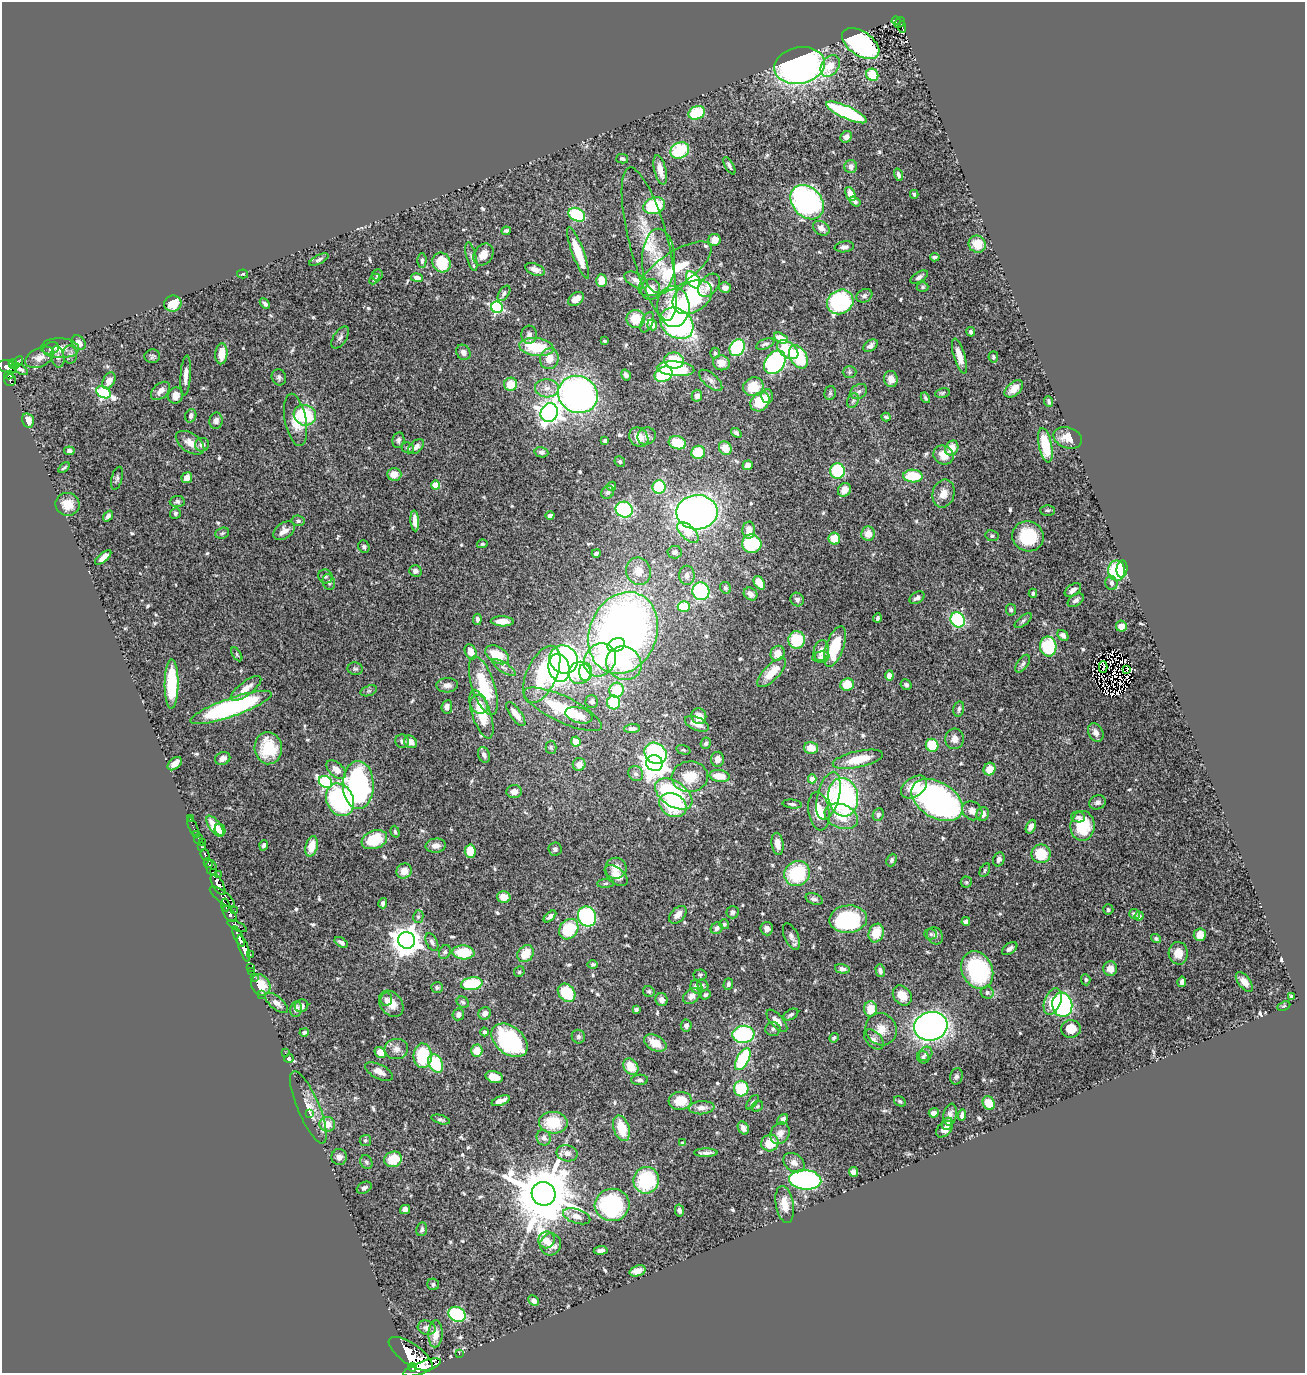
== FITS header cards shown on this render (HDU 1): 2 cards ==
NAXIS1  =                 1303
NAXIS2  =                 1371

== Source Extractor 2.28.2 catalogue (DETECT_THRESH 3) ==
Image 1303 x 1371 px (HDU 1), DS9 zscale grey, 1 PNG px = 1 image px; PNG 1307 x 1375 px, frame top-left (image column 1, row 1371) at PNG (2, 2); each listed source drawn as its Kron ellipse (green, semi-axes under 4 px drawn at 4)
Background 1.09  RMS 0.033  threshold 0.0975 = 3 sigma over >= 5 px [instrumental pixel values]
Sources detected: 616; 3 with non-positive FLUX_AUTO (blend fragments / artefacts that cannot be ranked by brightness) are neither listed nor drawn; of the other 613, the 500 brightest by FLUX_AUTO listed and drawn (113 fainter detections omitted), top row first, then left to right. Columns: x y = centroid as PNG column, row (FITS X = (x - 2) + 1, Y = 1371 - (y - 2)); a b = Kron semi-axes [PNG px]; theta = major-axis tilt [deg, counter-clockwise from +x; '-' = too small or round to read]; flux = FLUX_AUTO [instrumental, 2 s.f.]
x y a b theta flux
896 21 4 3 - 68
900 23 6 4 44 54
902 27 6 3 -83 11
861 44 21 12 -34 340
800 65 25 18 11 870
830 66 12 8 55 39
872 75 6 6 - 59
847 112 22 6 -24 260
697 113 8 6 24 84
846 137 6 5 - 11
680 150 10 7 28 110
622 159 6 4 -14 4.7
729 166 9 3 -60 5.7
851 166 6 6 - 9.9
660 170 15 6 -76 26
898 175 6 4 -73 6.9
850 194 7 4 -62 22
914 194 4 3 - 3.8
855 201 6 4 -36 5.6
807 202 19 14 -48 520
654 206 11 8 19 120
577 215 9 6 -28 140
821 228 9 6 -34 14
506 231 4 3 - 4.9
715 240 6 6 - 22
649 244 79 19 -75 140
977 244 9 8 - 40
844 247 9 5 8 8.7
578 253 27 6 -70 65
483 255 12 9 54 24
471 256 15 5 -76 8.8
935 257 5 4 - 5.5
319 260 10 4 27 5.3
422 261 7 4 88 4.9
658 261 32 16 -89 61
441 262 10 9 - 74
535 269 10 5 -21 15
675 269 42 16 34 130
243 274 5 4 - 3.4
377 275 6 5 - 4.6
919 277 9 5 33 8
417 278 6 3 -9 8.2
374 279 6 4 46 3.4
636 280 13 7 -29 14
693 280 9 6 -57 120
601 281 6 5 - 36
709 285 13 8 50 20
923 287 6 5 - 4
725 288 6 5 - 9.6
650 289 10 9 - 22
504 293 8 5 56 6.1
864 296 8 6 28 6.8
692 297 21 14 32 230
576 299 8 6 39 20
840 302 13 12 - 230
173 303 9 8 - 34
265 303 6 4 -44 5.8
497 307 6 5 - 330
673 307 20 16 -86 82
636 319 9 9 - 47
647 322 11 5 66 10
677 323 18 14 -37 430
652 325 5 4 - 16
971 332 5 4 - 5.7
529 335 9 7 84 11
340 337 12 6 57 8.7
781 338 7 4 -28 36
604 341 3 3 - 4.8
79 343 8 6 -48 18
765 344 10 5 23 6.3
870 346 8 5 36 9.3
536 347 17 9 -7 110
51 348 8 6 15 9.7
60 348 19 10 -2 27
737 348 9 7 58 180
788 350 12 7 -37 69
463 352 8 6 -56 8.9
715 353 5 5 - 4.1
221 354 10 6 86 33
70 355 9 7 -87 7.4
152 356 8 6 13 5.2
959 356 18 5 -73 26
40 357 15 9 25 17
58 357 11 6 -80 8.7
798 357 13 8 -59 110
993 357 6 4 -78 4.5
549 359 10 9 - 31
674 360 10 8 -10 71
17 362 7 4 50 92
775 362 13 9 55 400
721 363 8 7 - 20
13 364 5 4 - 92
7 367 10 6 -19 680
21 369 8 4 -33 5.6
675 369 19 7 -5 160
849 372 7 6 - 3.8
663 374 9 7 31 110
9 375 5 3 - 140
186 375 20 5 86 17
626 375 6 4 -58 6.8
279 377 8 7 - 6.4
891 379 8 6 -79 21
10 380 6 6 - 150
711 380 14 6 -40 11
109 381 9 5 60 19
511 384 7 6 - 40
753 387 10 9 - 49
547 388 12 9 -4 19
1014 389 11 6 42 19
160 391 11 7 43 16
859 391 9 7 35 8.1
103 392 8 5 -30 280
830 393 7 5 78 4
942 393 7 4 11 3.7
578 394 20 18 -27 910
176 396 8 7 - 22
697 396 6 5 - 9.7
767 396 7 6 - 9.9
925 398 5 3 - 3.6
853 401 7 5 68 4.9
760 402 11 8 45 68
1049 402 5 3 - 4
549 413 9 8 - 1400
305 415 11 10 - 140
191 416 7 5 71 8.7
886 417 4 3 - 4.2
28 420 7 5 -76 20
296 420 26 11 -79 36
216 421 8 6 78 10
736 433 6 4 -40 4.8
646 436 9 8 - 10
639 437 10 9 - 30
1068 438 15 10 -18 27
398 440 8 6 78 6.6
605 441 4 3 - 10
190 443 16 9 -34 22
677 443 9 6 -17 60
202 445 7 7 - 11
1045 445 17 6 -79 79
416 447 9 5 40 11
408 448 6 5 - 4.6
725 448 7 6 - 29
952 448 8 6 64 28
69 451 5 4 - 6.6
541 452 7 5 -11 6.3
698 452 7 6 - 60
943 455 10 9 - 28
620 462 5 5 - 4.1
748 465 5 4 - 15
64 468 6 3 36 3.6
837 471 8 7 - 140
394 474 7 6 - 20
913 476 9 6 -1 76
117 478 12 5 75 6.6
187 478 5 5 - 16
436 485 4 4 - 56
611 486 5 4 - 4.6
659 487 6 6 - 120
844 490 7 6 - 18
608 492 7 6 - 4.5
943 493 14 11 77 25
177 502 7 5 2 5.4
68 504 12 11 - 33
624 510 9 7 -23 230
1047 510 7 5 0 4.2
697 512 21 17 2 1200
175 513 5 5 - 4.2
108 516 6 4 52 6.9
550 516 4 4 - 10
298 521 6 5 - 4.7
415 521 10 4 -85 16
749 530 8 6 87 21
284 531 12 7 36 17
688 532 13 6 -44 56
222 533 7 5 22 4.7
868 534 7 7 - 23
992 536 7 5 -11 4.8
1028 536 16 15 - 120
834 539 6 5 - 41
482 544 5 4 - 3.4
752 544 9 9 - 140
364 547 6 5 - 4.7
675 552 7 6 - 8.3
596 553 4 3 - 5.9
103 558 10 4 40 17
1122 569 9 5 84 100
415 571 6 5 - 9.5
638 571 14 12 -72 25
1117 571 10 8 -83 120
687 575 9 7 89 10
325 576 7 6 - 5.8
329 582 8 6 -71 5.8
759 583 7 5 -56 38
1111 583 7 6 - 8.5
725 588 6 5 - 5.4
1073 590 9 5 36 12
701 591 9 8 - 240
1033 593 4 3 - 4.1
751 594 7 6 - 12
917 598 8 5 31 8.1
797 600 7 6 - 7.4
1076 600 9 5 36 7.3
684 607 6 5 - 56
1011 610 6 5 - 4.2
877 618 4 3 - 4.2
477 619 6 3 84 7
958 620 8 7 - 210
502 621 11 5 -1 21
1023 621 10 4 39 5.3
1121 626 5 5 - 19
623 633 42 33 68 1600
1063 635 6 4 -45 6.9
797 640 9 8 - 86
616 645 9 6 24 110
835 646 21 9 70 85
1048 646 10 8 -85 150
821 651 10 7 81 19
471 652 8 5 -66 24
778 653 7 6 - 27
237 654 8 4 -58 3.6
497 655 13 8 -30 53
821 657 8 5 7 5.9
564 659 15 13 -41 720
600 660 17 15 52 130
624 663 18 16 -32 150
1023 664 10 5 55 6.7
1103 667 6 4 89 4.5
504 668 14 4 -32 8.2
559 668 14 10 -76 560
355 669 7 6 - 4.6
1127 669 3 2 - 3.7
586 672 9 6 -89 87
772 672 19 7 46 46
579 673 11 11 - 110
542 674 30 15 66 240
889 675 5 4 - 22
172 684 24 7 89 120
847 684 7 6 - 37
447 685 11 7 3 13
906 685 5 5 - 4.9
483 686 30 11 -72 120
246 688 18 6 38 23
617 690 7 7 - 72
369 691 8 5 18 4.6
592 702 6 6 - 8.8
614 702 7 6 - 95
479 704 10 8 -60 20
231 707 43 9 19 380
447 707 7 5 83 9.9
563 709 42 13 -26 130
959 709 7 5 76 6.1
481 714 25 9 -71 63
516 714 14 5 -54 25
579 715 14 7 -15 23
699 716 8 7 - 22
697 724 12 6 -24 21
632 729 8 4 5 6.6
1096 732 10 7 -61 15
955 739 10 9 - 16
402 741 7 6 - 7.3
410 742 7 5 -39 17
576 742 5 4 - 28
706 743 6 5 - 5
932 745 6 6 - 72
551 747 6 5 - 3.9
268 748 16 13 -84 81
811 748 7 6 - 29
683 750 7 4 -16 4.1
655 753 11 10 - 210
484 755 8 5 -68 9.1
223 758 8 6 24 10
717 759 7 6 - 14
858 759 25 8 12 57
655 763 8 8 - 2200
175 764 8 5 40 13
579 764 6 6 - 15
990 769 6 6 - 29
336 770 11 7 -42 21
636 774 8 7 - 8.2
720 776 10 6 -10 38
690 777 18 15 6 58
812 779 4 4 - 23
325 782 7 5 -35 240
358 785 24 15 -89 430
914 787 14 9 37 44
514 792 8 6 3 11
674 794 21 12 -34 250
828 796 24 11 75 50
843 797 19 15 -82 440
340 800 17 13 -64 280
937 800 28 18 -32 570
1097 802 8 7 - 8.1
792 804 10 4 -7 5
673 805 14 11 -29 110
819 811 19 10 -81 47
972 811 10 9 - 16
878 814 6 5 - 6.6
983 814 7 6 - 13
841 816 17 12 -23 45
1078 817 7 5 -10 6.6
190 818 2 2 - 7.1
215 826 12 5 -53 47
1082 826 15 12 89 86
193 827 11 3 -68 33
1031 827 7 4 68 11
220 830 6 5 - 17
395 832 6 4 -72 3.5
196 835 3 2 - 25
198 839 5 3 - 57
374 840 13 9 20 86
202 842 4 2 - 7.1
777 844 11 6 -83 20
264 845 5 4 - 5.5
312 846 10 6 75 33
436 846 10 7 4 16
202 847 3 3 - 150
555 849 6 6 - 5.5
470 851 7 5 -88 48
1041 854 9 9 - 63
205 855 6 3 -72 190
999 859 7 5 68 8.2
892 860 6 5 - 5.6
208 863 5 3 - 410
211 868 7 5 -83 470
616 868 11 10 - 22
985 870 7 4 61 3.5
404 871 8 7 - 23
214 872 3 2 - 170
218 874 3 2 - 240
797 874 13 12 - 130
616 876 13 8 -39 23
966 882 5 5 - 3.5
605 883 8 4 2 3.8
218 885 11 5 -59 2100
222 897 15 6 -37 140
504 897 7 5 -16 28
814 899 9 5 -18 8
383 903 5 4 - 7.3
225 905 6 3 -80 240
1108 909 5 5 - 4.4
235 911 2 2 - 4.6
733 912 6 6 - 6.6
230 914 9 5 -53 610
1134 914 5 5 - 8.5
678 915 10 6 45 15
550 916 7 4 42 7.3
1139 916 4 4 - 5.6
418 917 6 5 - 4.5
587 917 10 9 - 270
848 919 19 13 4 240
966 921 4 4 - 5.9
724 924 5 4 - 4.1
237 926 10 4 -26 240
717 928 6 5 - 9.1
569 929 11 9 52 100
767 929 7 6 - 12
876 933 9 7 70 44
931 934 6 5 - 4.1
1200 935 6 6 - 22
935 936 9 7 -57 7.7
238 937 11 4 -65 1400
791 937 14 7 -65 9.7
1156 939 5 4 - 5.5
407 940 8 8 - 3200
341 942 7 4 -34 7.5
432 942 9 5 -64 7.5
244 948 14 4 -71 1300
1010 949 8 5 36 8.2
445 952 7 5 61 5.5
463 952 11 7 -4 80
1178 953 11 9 -86 26
250 954 3 2 - 65
526 954 9 7 51 41
593 964 5 4 - 4
251 967 4 2 - 23
842 969 7 4 -15 8.3
1110 969 7 7 - 19
977 970 19 15 -65 250
252 971 2 2 - 10
880 971 6 4 -75 7.8
519 972 5 5 - 3.9
700 975 6 5 - 3.8
254 977 2 2 - 13
1086 980 5 4 - 4
1182 982 5 4 - 6.9
1244 982 11 6 -53 15
472 984 11 6 8 140
728 984 6 4 74 5.1
261 985 11 9 -55 34
703 985 6 5 - 3.5
437 987 6 5 - 4.4
696 987 7 5 -65 13
649 991 6 5 - 3.8
987 992 6 6 - 5.6
567 993 10 7 -48 89
261 994 3 3 - 19
706 995 5 4 - 4.6
692 996 9 6 39 13
902 996 11 8 -51 32
1291 996 4 3 - 3.5
386 999 7 6 - 6
661 1000 6 6 - 13
1053 1001 14 8 69 42
463 1002 6 5 - 4.2
276 1003 14 6 -39 13
391 1004 14 10 -50 30
1062 1005 12 10 -81 480
301 1006 7 6 - 10
1284 1006 7 4 25 3.5
296 1009 8 6 80 10
871 1009 7 6 - 34
636 1010 4 4 - 4.5
485 1013 6 6 - 12
458 1014 6 5 - 8.3
791 1015 8 5 31 5.8
777 1021 14 6 -48 21
686 1025 6 5 - 9.4
931 1026 17 14 15 1200
773 1029 7 7 - 6.8
881 1029 16 15 - 33
1071 1029 10 9 - 30
304 1032 5 3 - 4.5
485 1032 4 4 - 4.9
743 1034 11 8 6 240
578 1037 7 6 - 6
834 1038 5 3 - 3.8
874 1039 12 7 -47 12
509 1040 20 13 -39 270
655 1043 12 7 -28 35
396 1049 12 10 4 14
477 1051 6 5 - 32
285 1053 2 2 - 29
380 1053 6 5 - 22
926 1054 8 6 53 9
423 1056 12 9 -88 130
923 1057 6 6 - 5
289 1058 4 4 - 8.3
743 1059 12 6 61 190
436 1063 9 6 -61 93
631 1066 9 7 -52 40
379 1072 15 7 -27 16
956 1076 8 6 76 6.2
494 1077 9 5 -14 29
640 1080 8 5 3 5.8
741 1089 8 7 - 89
501 1101 10 4 20 13
680 1101 12 9 5 49
900 1101 6 4 -31 4.2
752 1102 8 4 52 4.2
989 1103 7 5 -62 37
757 1106 6 5 - 3.8
308 1107 39 11 -67 34
702 1108 13 6 4 15
309 1113 3 2 - 9.1
934 1113 5 4 - 12
950 1115 11 6 79 10
962 1115 6 4 85 8.3
441 1119 9 4 -15 4.5
782 1120 6 4 49 9.1
553 1123 14 11 -2 82
327 1124 8 7 - 26
947 1124 6 5 - 8.5
621 1128 13 7 -72 58
743 1128 7 5 -58 9.5
944 1129 10 6 43 16
780 1133 11 9 64 16
544 1138 8 7 - 9.7
365 1140 5 5 - 3.8
683 1143 4 3 - 3.5
770 1143 9 8 - 48
567 1153 11 8 -12 14
706 1153 12 3 0 7.8
339 1157 8 7 - 11
393 1159 9 7 21 55
366 1162 7 6 - 5.4
794 1163 11 8 -36 14
853 1172 5 4 - 14
646 1180 13 12 - 150
805 1180 16 9 -5 440
364 1188 8 5 29 6.6
544 1194 12 11 - 20000
785 1204 18 9 -81 28
612 1205 17 16 - 240
405 1209 5 4 - 10
679 1210 6 4 -78 7.2
577 1216 14 7 -18 19
422 1229 7 5 79 5.4
547 1240 8 8 - 18
550 1244 11 10 - 22
601 1250 7 4 6 7.7
638 1271 8 5 19 17
433 1284 6 5 - 5
534 1301 6 5 - 11
457 1314 9 7 -29 200
427 1328 9 7 -15 8.6
435 1334 13 7 88 22
411 1354 26 10 -35 5400
459 1354 3 2 - 8.8
413 1367 4 4 - 430
422 1367 20 6 21 3200
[113 fainter detections neither listed nor drawn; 3 non-positive-flux detections neither listed nor drawn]